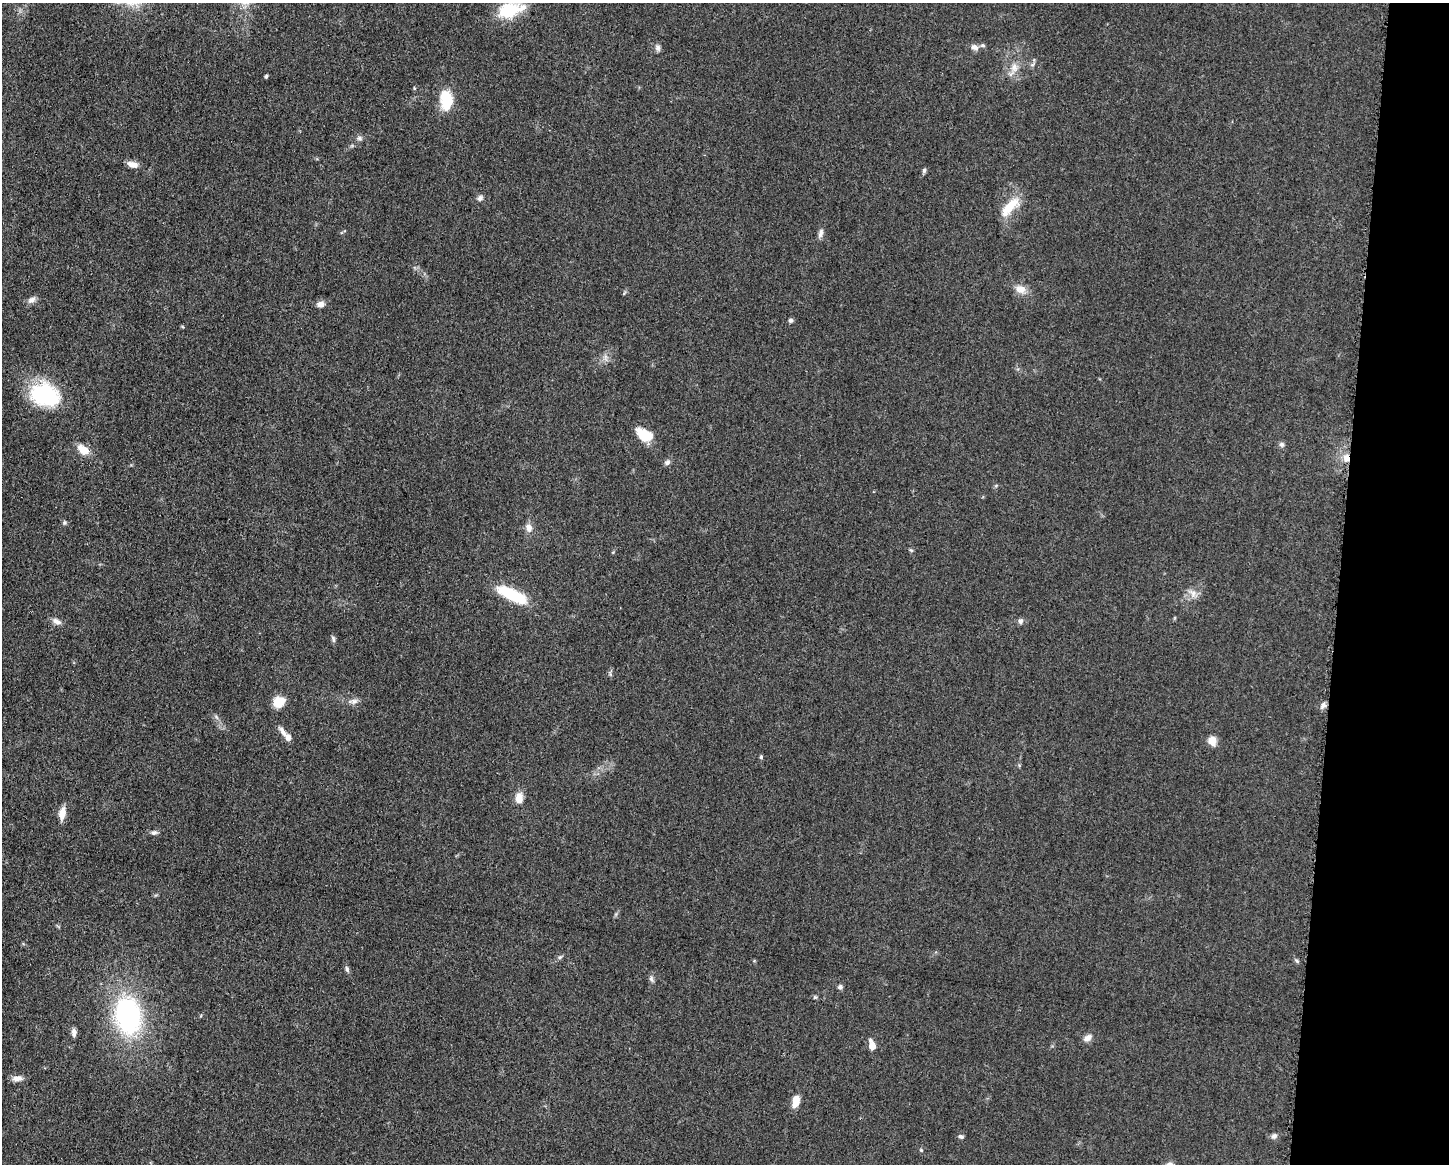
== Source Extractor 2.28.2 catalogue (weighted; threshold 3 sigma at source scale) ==
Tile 6 of 3 x 4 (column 3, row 2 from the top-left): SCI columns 3125-4571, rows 2330-3491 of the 4682 x 4655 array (HDU 1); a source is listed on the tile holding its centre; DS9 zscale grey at full resolution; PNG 1451 x 1166 px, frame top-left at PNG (2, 3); no overlay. Shown black and unused: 8% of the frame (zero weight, under 3 of 5 exposures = <1% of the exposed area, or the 3 px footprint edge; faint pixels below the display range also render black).
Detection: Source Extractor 2.28.2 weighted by HDU 2 'WHT'; one run over the whole footprint, this tile lists its part. Background 0.0601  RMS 0.0056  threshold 0.0251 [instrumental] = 3 sigma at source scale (4.5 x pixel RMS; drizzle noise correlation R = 1.50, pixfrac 1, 0.05/0.05 arcsec/px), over >= 5 px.
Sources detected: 57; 2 inside a brighter listed object's ellipse — not listed separately; the other 55 listed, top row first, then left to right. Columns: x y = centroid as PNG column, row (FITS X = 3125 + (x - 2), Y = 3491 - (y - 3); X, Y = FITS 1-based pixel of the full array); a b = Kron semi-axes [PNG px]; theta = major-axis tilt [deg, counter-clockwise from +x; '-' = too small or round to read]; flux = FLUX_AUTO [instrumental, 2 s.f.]
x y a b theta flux
509 10 30 18 17 20
974 47 11 8 -27 2.7
658 48 9 7 76 1.7
1014 67 13 10 -89 4.9
266 76 5 3 - 0.85
414 88 5 3 - 0.54
446 100 23 13 -85 16
359 138 8 6 -15 1.5
132 165 13 7 -14 3.9
924 170 6 5 - 1.1
480 198 7 7 - 1.8
1010 207 30 11 49 13
821 233 12 6 72 2.2
1021 289 15 10 -11 5
32 300 11 7 31 2.5
320 304 10 7 12 2.8
791 320 5 5 - 1.3
45 395 31 22 -20 46
644 434 19 12 -30 12
1282 444 7 6 - 1.5
83 450 16 10 -38 6.7
1346 458 10 7 -47 4.3
667 462 8 6 44 1.8
65 523 6 6 - 0.95
529 528 11 8 -76 3.6
1193 593 10 8 -82 3.3
512 594 37 12 -26 24
57 621 13 7 -30 2.8
1020 621 7 6 - 1.7
333 639 9 5 -72 1.2
610 674 7 4 -71 0.89
353 701 13 6 10 2.5
279 702 14 12 25 7.6
1323 705 10 5 49 1.9
283 732 17 6 -59 3.5
1212 741 10 9 - 4.9
761 757 5 4 - 0.84
519 798 11 8 84 6.2
62 813 14 7 81 5.4
154 832 8 6 10 1.5
560 957 6 4 43 0.94
1297 961 7 4 -32 0.89
347 969 9 5 -75 1.3
651 979 8 5 -69 1.4
840 987 7 6 - 1.4
815 997 5 5 - 0.75
128 1015 34 23 -81 94
74 1032 9 6 -86 2.2
1088 1038 12 8 33 3
872 1046 7 5 -74 8.4
17 1078 13 7 4 3.5
796 1101 14 8 81 6.3
1274 1136 8 7 - 1.9
961 1137 7 5 -22 1.3
921 1150 6 3 -45 0.61
Overlapping masked pixels (flux is a lower limit): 1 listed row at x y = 1346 458